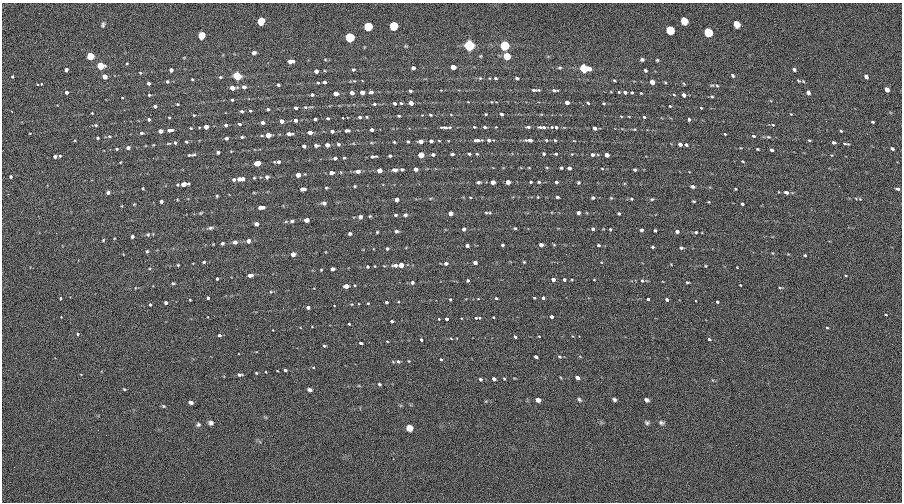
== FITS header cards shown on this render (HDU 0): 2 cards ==
NAXIS1  =                  900
NAXIS2  =                  500

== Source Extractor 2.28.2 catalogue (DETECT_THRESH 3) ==
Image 900 x 500 px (HDU 0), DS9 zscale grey, 1 PNG px = 1 image px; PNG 904 x 504 px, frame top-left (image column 1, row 500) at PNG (2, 3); no overlay
Background 11.3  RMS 83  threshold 250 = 3 sigma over >= 5 px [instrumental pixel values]
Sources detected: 372; all 372 listed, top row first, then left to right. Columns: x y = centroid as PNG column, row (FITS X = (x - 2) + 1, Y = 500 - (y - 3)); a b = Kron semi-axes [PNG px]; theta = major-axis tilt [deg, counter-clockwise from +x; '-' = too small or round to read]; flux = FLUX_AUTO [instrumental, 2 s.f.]
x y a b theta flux
261 21 7 5 64 6.1e+04
684 21 7 6 - 3.3e+04
737 24 7 5 -66 2.7e+04
103 25 8 5 77 1.0e+04
368 26 6 6 - 1.9e+05
393 26 6 6 - 1.8e+05
670 30 7 6 - 1.0e+05
708 32 7 6 - 1.4e+05
201 35 6 5 - 1.2e+05
349 37 6 6 - 6.5e+05
469 45 5 5 - 1.8e+06
504 45 5 5 - 1.0e+06
254 53 5 4 - 1.3e+04
90 56 5 4 - 4.3e+05
507 56 5 5 - 3.0e+05
642 59 4 4 - 1.0e+04
657 60 4 4 - 5.4e+03
290 61 6 4 3 3.2e+04
127 63 4 2 - 4.2e+03
101 66 4 4 - 4.8e+05
453 67 4 4 - 9.1e+04
413 68 4 3 - 1.5e+04
560 68 6 3 0 6.6e+03
584 68 6 4 -11 1.1e+06
353 69 4 4 - 8.1e+03
794 69 4 3 - 1.0e+04
66 70 4 3 - 2.1e+04
171 70 4 4 - 2.6e+04
645 70 3 3 - 7.9e+03
316 71 4 4 - 3.4e+04
140 73 4 3 - 4.9e+03
105 76 4 4 - 9.5e+04
237 76 4 4 - 1.6e+06
733 76 5 4 - 7.5e+03
12 77 3 2 - 5.6e+03
220 77 4 3 - 6.6e+03
866 77 4 3 - 1.6e+04
480 78 4 4 - 5.4e+03
496 78 4 3 - 6.0e+03
517 78 4 3 - 1.3e+04
192 79 3 2 - 5.5e+03
614 80 3 3 - 5.0e+03
167 81 3 3 - 9.7e+03
800 81 6 4 -17 1.1e+04
324 82 4 3 - 1.3e+04
652 82 4 4 - 8.2e+04
149 83 3 3 - 2.3e+04
318 83 3 3 - 6.9e+03
41 84 3 2 - 3.0e+03
684 84 4 3 - 4.4e+03
278 85 4 3 - 1.4e+04
717 86 5 4 - 6.8e+03
244 87 4 3 - 2.7e+04
232 88 4 3 - 1.2e+05
887 89 4 4 - 4.7e+04
534 90 9 4 -1 1.3e+04
554 90 6 3 -2 1.3e+04
410 91 4 3 - 1.5e+04
66 92 3 3 - 2.5e+04
362 92 4 3 - 7.4e+04
371 92 4 3 - 2.4e+04
619 92 3 2 - 4.9e+03
625 92 4 3 - 2.0e+04
632 92 3 3 - 5.7e+03
808 92 4 3 - 2.7e+04
335 93 4 3 - 8.5e+04
352 93 4 3 - 7.1e+04
641 93 3 2 - 4.5e+03
149 95 3 3 - 7.3e+03
312 95 3 3 - 1.6e+04
674 95 4 2 - 4.4e+03
684 95 4 3 - 4.4e+04
712 97 4 3 - 6.0e+03
122 98 2 2 - 3.5e+03
232 100 3 3 - 1.0e+04
492 102 3 2 - 3.4e+03
567 102 4 3 - 6.4e+04
395 103 3 3 - 2.3e+04
401 103 3 3 - 7.2e+03
411 103 4 3 - 8.6e+04
588 103 3 2 - 7.5e+03
604 103 3 3 - 5.8e+03
178 104 3 2 - 5.9e+03
374 104 3 3 - 7.9e+03
583 105 2 2 - 2.5e+03
155 106 4 3 - 2.1e+04
670 106 3 2 - 4.2e+03
305 107 5 4 - 7.7e+03
296 108 4 3 - 2.1e+04
701 108 3 2 - 4.3e+03
268 109 3 3 - 1.2e+04
242 111 4 3 - 8.3e+03
250 111 4 3 - 5.7e+03
92 113 2 2 - 4.1e+03
486 114 3 2 - 5.5e+03
501 114 3 3 - 1.7e+04
791 114 2 2 - 3.4e+03
194 115 3 3 - 4.2e+03
430 115 4 3 - 6.4e+03
399 116 3 2 - 7.8e+03
621 116 4 3 - 3.7e+03
169 117 4 3 - 4.3e+03
360 117 3 3 - 1.6e+04
366 117 3 3 - 6.0e+03
644 117 3 3 - 7.7e+03
328 118 3 3 - 9.1e+03
343 118 2 2 - 2.9e+03
149 119 3 3 - 1.3e+04
315 119 4 3 - 1.4e+04
689 119 3 3 - 8.9e+03
295 120 4 3 - 2.4e+04
282 121 4 3 - 4.5e+04
262 122 4 3 - 1.8e+04
873 122 3 3 - 7.6e+03
239 124 3 3 - 1.0e+04
96 125 4 3 - 7.3e+03
226 125 3 3 - 1.1e+04
773 125 4 3 - 5.7e+03
206 127 4 4 - 8.8e+04
444 127 9 3 1 1.6e+04
474 127 3 2 - 5.6e+03
485 127 3 3 - 1.2e+04
496 127 2 2 - 3.2e+03
528 127 4 3 - 1.3e+04
542 127 10 4 -1 1.8e+04
552 127 4 4 - 6.5e+03
556 127 3 3 - 1.2e+04
191 128 3 2 - 4.6e+03
595 128 4 3 - 3.0e+04
634 129 4 3 - 4.7e+03
170 130 6 3 5 2.3e+04
347 130 6 3 1 1.7e+04
372 130 4 3 - 2.3e+04
160 131 4 4 - 3.6e+04
332 131 4 3 - 1.6e+04
841 131 3 2 - 6.2e+03
310 132 4 4 - 4.7e+04
141 133 4 3 - 1.1e+04
289 134 5 3 - 2.9e+04
725 134 3 3 - 5.8e+03
268 135 4 4 - 1.1e+05
109 136 4 3 - 4.8e+03
754 136 4 3 - 8.7e+03
242 137 3 3 - 7.7e+03
768 137 6 4 -18 7.5e+03
98 138 3 3 - 8.3e+03
226 138 4 3 - 1.3e+04
477 140 7 3 -1 2.0e+04
489 140 4 3 - 2.0e+04
529 140 7 4 -2 2.7e+04
546 140 4 3 - 6.0e+03
555 140 4 3 - 6.2e+03
809 140 4 2 - 6.5e+03
408 141 3 3 - 6.7e+03
420 141 4 4 - 5.4e+04
431 141 4 3 - 1.9e+04
186 142 3 3 - 6.2e+03
394 142 3 2 - 5.5e+03
834 142 4 3 - 1.5e+04
175 143 4 3 - 7.9e+03
338 144 5 4 - 9.9e+03
680 144 4 3 - 3.6e+04
846 144 7 2 -9 9.4e+03
316 145 4 3 - 1.5e+04
327 145 4 4 - 3.2e+04
686 145 4 3 - 1.2e+04
304 146 4 3 - 1.2e+04
128 148 4 3 - 1.9e+04
892 148 4 3 - 1.8e+04
117 149 3 3 - 6.2e+03
757 149 3 2 - 6.0e+03
772 150 4 3 - 1.5e+04
218 152 3 3 - 1.1e+04
194 154 9 4 9 1.2e+04
433 154 4 3 - 1.2e+04
452 154 4 3 - 8.9e+03
469 154 4 3 - 7.0e+03
477 154 4 3 - 5.8e+03
544 154 4 3 - 9.2e+03
556 154 3 3 - 6.9e+03
592 154 4 3 - 1.7e+04
421 155 4 4 - 2.2e+05
607 155 4 3 - 4.8e+04
55 156 3 3 - 1.5e+04
60 156 3 2 - 5.0e+03
373 156 6 3 -1 1.2e+04
390 156 3 3 - 9.0e+03
335 158 4 3 - 1.2e+04
344 158 3 2 - 5.4e+03
471 161 2 2 - 1.4e+04
278 162 7 3 -1 1.4e+04
743 162 4 2 - 4.2e+03
258 163 5 4 - 9.6e+04
529 168 4 2 - 3.3e+03
561 168 3 3 - 6.5e+03
569 168 3 3 - 1.6e+04
402 169 4 3 - 7.3e+03
416 169 4 3 - 2.3e+04
379 170 4 4 - 4.4e+04
395 170 6 4 -2 1.8e+04
635 170 3 3 - 8.5e+03
358 171 5 4 - 1.9e+04
331 173 5 4 - 1.7e+04
298 175 4 4 - 4.7e+04
11 176 3 3 - 7.6e+03
267 177 5 4 - 1.3e+04
254 178 4 3 - 5.4e+03
234 179 4 4 - 1.0e+04
241 179 7 4 5 3.7e+04
478 182 5 4 - 9.1e+03
493 182 4 4 - 3.5e+04
508 182 4 4 - 3.2e+04
531 182 3 2 - 5.9e+03
539 182 4 3 - 6.6e+03
556 182 3 3 - 9.0e+03
579 182 3 3 - 6.8e+03
184 184 6 5 - 3.7e+04
355 186 3 2 - 4.9e+03
693 186 4 3 - 1.4e+04
839 186 3 2 - 6.3e+03
143 188 4 3 - 4.7e+03
326 188 4 3 - 4.8e+03
303 189 5 4 - 1.9e+04
735 189 3 2 - 4.3e+03
898 189 4 3 - 1.1e+04
108 192 4 4 - 1.1e+04
786 192 5 4 - 1.4e+04
217 196 4 3 - 6.0e+03
538 197 3 2 - 3.7e+03
557 197 3 3 - 8.2e+03
593 198 4 3 - 7.6e+03
611 198 4 4 - 4.8e+03
396 199 4 4 - 2.3e+04
631 199 4 3 - 5.7e+03
652 199 4 4 - 6.0e+03
860 199 4 4 - 5.3e+03
161 201 3 3 - 1.0e+04
694 201 3 2 - 5.3e+03
709 202 4 2 - 3.5e+03
324 203 5 4 - 1.4e+04
742 204 3 3 - 7.3e+03
261 207 6 4 5 2.2e+04
200 213 5 3 - 5.3e+03
450 213 4 4 - 3.5e+04
486 213 7 3 -9 7.1e+03
578 213 4 3 - 1.4e+04
619 213 3 3 - 6.4e+03
396 215 4 3 - 8.4e+03
405 215 5 4 - 9.9e+03
370 216 4 3 - 5.3e+03
360 217 4 4 - 1.6e+04
306 220 4 4 - 2.5e+04
292 221 6 4 11 1.0e+04
256 224 4 4 - 1.6e+04
210 228 7 4 13 1.2e+04
515 228 4 3 - 6.0e+03
464 229 4 4 - 1.3e+04
593 229 4 3 - 9.2e+03
610 229 4 3 - 4.9e+03
641 230 3 3 - 9.8e+03
655 230 3 3 - 7.2e+03
396 231 5 4 - 8.9e+03
677 231 4 4 - 1.5e+04
377 232 3 3 - 5.1e+03
696 232 5 5 - 7.7e+03
56 233 3 2 - 7.6e+03
148 234 5 4 - 7.4e+03
350 234 3 3 - 9.9e+03
132 236 4 3 - 1.2e+04
103 240 4 3 - 4.5e+03
248 241 4 4 - 2.1e+04
235 242 7 5 9 1.6e+04
222 243 3 3 - 9.4e+03
502 245 3 3 - 9.1e+03
541 245 4 3 - 2.2e+04
554 245 5 3 - 4.6e+03
598 245 4 3 - 7.4e+03
467 246 4 3 - 1.5e+04
652 247 3 2 - 6.3e+03
387 248 4 4 - 7.3e+03
681 248 4 3 - 9.2e+03
147 251 4 3 - 7.0e+03
293 254 4 4 - 3.6e+04
805 255 3 3 - 5.3e+03
204 262 4 3 - 6.8e+03
524 262 4 3 - 4.5e+03
446 263 4 4 - 1.6e+04
475 263 4 4 - 2.9e+04
178 265 4 3 - 4.6e+03
395 265 6 4 4 2.0e+04
401 265 4 4 - 8.9e+04
706 266 4 3 - 4.4e+03
367 267 3 3 - 6.9e+03
332 269 4 3 - 1.8e+04
321 270 3 2 - 4.2e+03
250 275 6 3 5 2.2e+04
217 279 3 3 - 8.5e+03
553 279 4 3 - 3.4e+04
564 279 3 3 - 1.3e+04
468 280 3 3 - 8.3e+03
594 280 3 2 - 3.2e+03
642 281 5 4 - 7.2e+03
412 282 4 3 - 2.0e+04
687 282 3 2 - 6.1e+03
173 283 4 3 - 6.4e+03
740 285 3 2 - 3.8e+03
346 286 4 4 - 1.0e+05
780 288 4 3 - 4.7e+03
271 292 5 3 - 5.4e+03
60 298 4 2 - 4.8e+03
208 298 3 3 - 1.2e+04
496 298 3 3 - 6.7e+03
534 298 3 2 - 5.1e+03
543 298 4 3 - 2.0e+04
450 299 3 3 - 5.7e+03
648 299 3 3 - 1.1e+04
190 300 3 2 - 4.2e+03
667 300 4 3 - 2.0e+04
386 302 3 3 - 1.6e+04
717 302 3 3 - 7.5e+03
166 303 3 3 - 1.8e+04
368 303 3 2 - 4.3e+03
150 305 3 3 - 7.3e+03
308 307 4 3 - 4.6e+04
886 315 3 2 - 4.4e+03
493 317 3 2 - 5.4e+03
552 317 4 3 - 4.9e+04
476 318 3 3 - 7.9e+03
479 318 3 3 - 5.2e+03
447 319 3 3 - 3.7e+04
392 321 4 3 - 2.9e+04
349 324 3 2 - 4.4e+03
827 328 3 3 - 5.2e+03
273 330 2 2 - 3.0e+03
78 334 4 3 - 9.3e+03
219 335 3 3 - 3.2e+04
539 336 3 2 - 3.3e+03
515 337 4 3 - 1.9e+04
451 338 3 3 - 4.3e+03
709 339 4 3 - 1.7e+04
421 340 4 3 - 2.5e+04
387 341 4 2 - 4.0e+03
361 343 4 3 - 1.8e+04
324 346 4 3 - 1.2e+04
536 357 4 3 - 1.7e+04
559 357 4 4 - 8.3e+03
441 359 3 2 - 6.2e+03
398 361 6 5 - 1.3e+04
313 367 4 3 - 4.3e+03
285 370 3 3 - 7.8e+03
266 372 3 2 - 3.5e+03
256 373 3 3 - 4.8e+03
239 375 5 4 - 1.2e+04
504 378 4 2 - 4.5e+03
577 378 4 3 - 1.7e+04
480 379 4 3 - 7.5e+03
494 379 4 3 - 1.3e+04
379 384 5 3 - 6.1e+03
124 389 4 2 - 5.3e+03
310 389 4 3 - 1.4e+04
614 399 4 3 - 9.2e+03
538 400 5 4 - 1.8e+04
579 400 6 4 -49 8.3e+03
646 400 5 4 - 1.4e+04
191 402 5 3 - 1.4e+04
164 406 5 4 - 6.0e+03
211 423 5 4 - 1.5e+04
647 423 7 5 -39 9.7e+03
661 423 7 5 -12 1.2e+04
198 424 6 5 - 9.4e+03
409 428 6 6 - 3.1e+04
736 445 2 2 - 4.0e+03